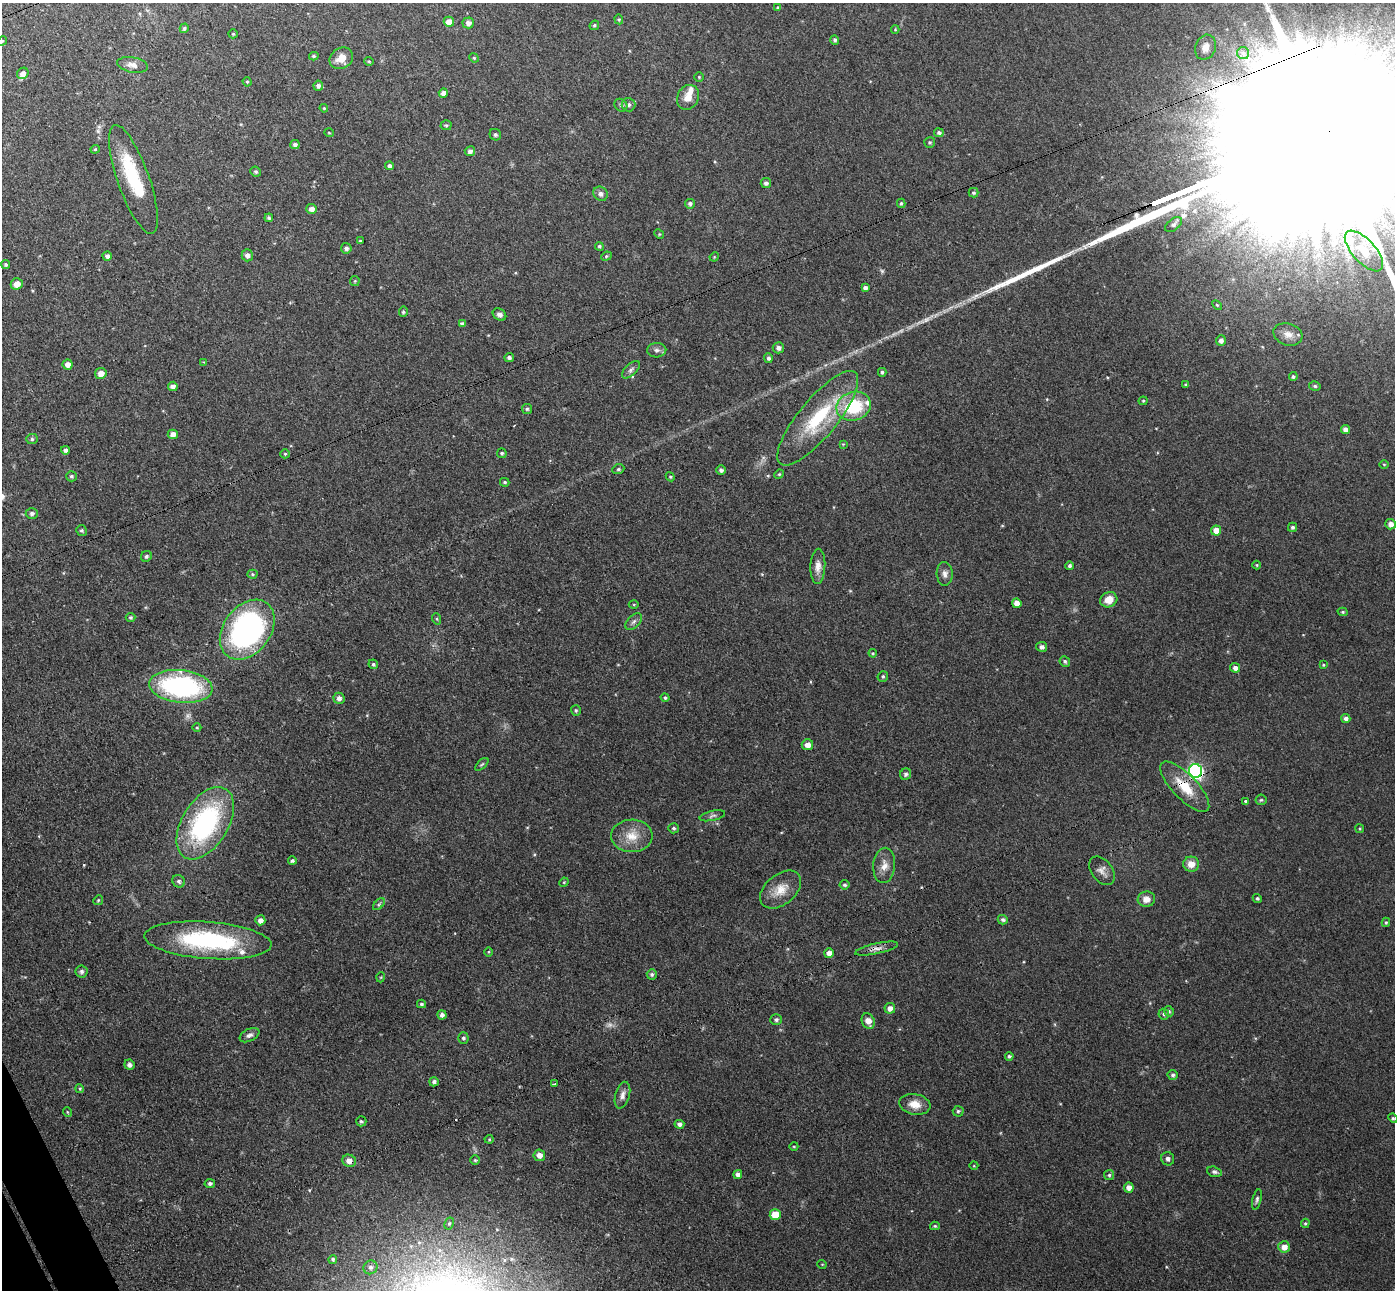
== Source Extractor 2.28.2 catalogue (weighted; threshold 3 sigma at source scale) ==
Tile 7 of 4 x 4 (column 3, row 2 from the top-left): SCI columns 2841-4233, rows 2756-4043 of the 5678 x 5642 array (HDU 1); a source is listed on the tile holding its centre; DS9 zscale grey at full resolution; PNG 1397 x 1292 px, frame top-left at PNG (2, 3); each listed source drawn as its Kron ellipse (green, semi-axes under 4 px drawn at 4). Shown black and unused: <1% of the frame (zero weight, under 3 of 4 exposures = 5% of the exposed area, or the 3 px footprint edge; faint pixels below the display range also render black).
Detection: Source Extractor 2.28.2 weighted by HDU 2 'WHT'; one run over the whole footprint, this tile lists its part. Background 0.0901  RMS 0.0082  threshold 0.0367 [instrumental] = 3 sigma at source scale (4.5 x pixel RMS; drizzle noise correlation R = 1.50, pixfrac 1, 0.05/0.05 arcsec/px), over >= 5 px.
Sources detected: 213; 1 too faint to see at this stretch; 1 inside a brighter object's white glare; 1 cosmic-ray / hot-pixel residue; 2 long thin detections or spike segments (spike, bleed or trail) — neither listed nor drawn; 4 inside a brighter listed object's ellipse — not listed separately; the other 204 listed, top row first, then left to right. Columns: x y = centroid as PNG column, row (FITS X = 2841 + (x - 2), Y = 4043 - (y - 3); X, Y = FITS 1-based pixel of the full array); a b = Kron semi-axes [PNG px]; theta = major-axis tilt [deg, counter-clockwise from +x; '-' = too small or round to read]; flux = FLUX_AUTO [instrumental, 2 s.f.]
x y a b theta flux
778 8 4 3 - 1.2
619 19 5 4 - 1
449 22 5 5 - 9.4
468 23 6 5 - 3.8
594 25 5 4 - 1.1
184 28 5 4 - 1.3
895 29 4 4 - 0.85
233 34 5 4 - 0.94
835 40 5 4 - 1.8
2 41 5 4 - 0.82
1205 47 13 10 67 7.9
1243 53 6 6 - 1.8
314 56 5 4 - 1.1
341 58 12 10 30 8.9
474 58 5 4 - 1.1
369 61 5 4 - 0.92
133 65 15 7 -11 5.6
23 73 6 5 - 4.3
699 77 4 4 - 0.88
247 82 5 4 - 1.1
318 86 5 5 - 2.5
443 93 4 4 - 3.6
688 97 13 10 62 8.6
621 105 7 5 -44 1.8
628 105 7 6 - 2.4
324 108 4 4 - 0.9
446 125 5 5 - 1.2
329 133 5 3 - 0.67
939 133 5 4 - 2.2
495 135 6 5 - 1.8
930 142 5 5 - 1.4
295 145 4 4 - 2.5
95 149 4 4 - 0.93
470 151 5 5 - 2.9
389 166 4 4 - 2
256 172 5 5 - 1.6
133 179 57 16 -70 51
766 183 5 5 - 2.6
973 193 5 5 - 1.4
600 194 7 7 - 3.1
901 203 4 4 - 1.3
690 204 5 5 - 1.9
311 209 5 5 - 4.4
269 218 4 3 - 1.5
1174 225 10 5 36 2.4
659 234 5 4 - 0.89
360 241 3 3 - 0.78
599 246 4 4 - 1.4
346 248 5 5 - 2.4
1364 251 25 11 -48 16
247 255 6 5 - 3.2
107 256 5 4 - 2.6
606 256 5 4 - 1.2
714 257 5 4 - 0.79
6 264 5 4 - 1.5
355 281 5 5 - 0.96
17 284 6 5 - 6.9
865 288 4 4 - 2.7
1217 305 6 3 -44 0.98
403 312 5 4 - 1.5
499 315 7 5 -35 2.8
462 324 4 4 - 2.7
1288 334 15 11 -17 6.3
1221 340 5 5 - 2.9
778 348 5 5 - 2.8
657 350 9 7 4 3.1
509 358 4 4 - 2.2
768 358 5 4 - 2.2
204 362 4 4 - 0.69
68 364 5 5 - 5
631 370 11 5 43 2.6
882 372 4 3 - 1.5
101 373 6 5 - 6.5
1293 376 4 4 - 1.5
1186 384 4 3 - 0.84
173 386 5 5 - 3.6
1315 386 6 4 -14 1.6
1143 401 4 4 - 0.89
854 406 17 14 19 44
527 409 5 5 - 1.4
818 418 59 19 50 59
1345 430 5 4 - 4.3
173 434 5 4 - 5.3
32 439 6 5 - 1.7
843 444 4 4 - 0.72
65 450 4 4 - 2.5
502 453 5 4 - 1.3
285 454 5 4 - 1
1384 464 5 3 - 0.8
618 469 6 4 22 1.4
721 470 5 4 - 2.4
779 474 5 4 - 1
71 476 5 5 - 1.8
670 477 5 4 - 0.92
505 482 5 4 - 1.1
32 513 6 5 - 2.3
1391 524 5 5 - 4.7
1292 527 5 4 - 1.8
1216 530 5 5 - 7.7
82 531 6 5 - 1.4
146 556 6 5 - 1.8
1257 565 4 4 - 0.86
818 566 17 7 88 6.5
1070 566 4 3 - 1.9
252 574 5 4 - 1
945 574 12 8 -86 4.1
1109 600 9 7 25 8.9
1017 603 5 4 - 5.8
634 605 5 3 - 0.84
1343 612 5 4 - 1.3
130 617 5 4 - 1.4
437 619 6 3 -71 1
634 622 10 6 45 2.6
247 630 33 23 52 230
1042 647 5 5 - 2.5
873 653 4 3 - 0.86
1065 661 5 5 - 1.7
373 664 5 4 - 1.4
1323 665 4 3 - 0.74
1235 668 5 4 - 3.5
883 676 5 5 - 1.5
181 686 32 16 -6 140
339 698 5 5 - 3.2
665 698 4 4 - 1.5
576 710 5 5 - 1.4
1346 718 4 4 - 3.3
197 727 4 3 - 0.72
807 745 6 5 - 5.8
482 764 8 4 44 1.3
1195 771 7 6 - 210
906 774 6 5 - 2.1
1185 787 33 12 -46 23
1261 800 5 5 - 1.4
1245 801 3 3 - 2.6
712 816 13 5 13 2.5
205 823 40 23 58 130
674 828 5 5 - 1.7
1360 829 4 3 - 0.84
632 836 21 16 1 15
292 861 4 4 - 1.9
1191 864 8 7 - 7.8
884 865 18 11 85 8.3
1102 871 16 10 -53 5.4
179 881 6 6 - 2.1
564 882 5 4 - 0.82
845 885 5 4 - 1.4
781 890 23 15 40 14
1257 898 5 4 - 1.4
1146 899 8 7 - 6.7
98 900 5 4 - 1
379 904 7 4 45 1.5
260 920 5 5 - 4.3
1003 920 5 4 - 1.9
1386 922 5 4 - 1.2
208 940 64 18 -4 110
877 949 22 5 12 4.9
488 952 4 3 - 0.73
829 953 5 5 - 5.1
82 971 6 6 - 2
652 974 5 5 - 1.6
381 977 5 3 - 0.71
421 1004 4 3 - 1.6
890 1008 5 5 - 4.5
1169 1011 5 4 - 1.3
1164 1014 5 5 - 1.7
442 1015 4 4 - 2.8
776 1020 6 5 - 2
868 1021 8 6 -66 6.4
250 1035 10 6 26 2.8
463 1038 5 5 - 1.6
1009 1056 4 4 - 1.5
129 1065 5 5 - 2.6
1173 1075 5 5 - 1.9
434 1082 5 4 - 2.7
554 1084 3 2 - 0.77
80 1089 4 3 - 0.89
622 1095 13 7 75 4.2
915 1104 16 10 -10 9.9
958 1111 5 5 - 1.5
67 1112 5 3 - 0.68
1393 1118 5 4 - 1.1
361 1121 5 5 - 1.4
679 1124 5 4 - 3
489 1139 4 4 - 0.88
794 1146 4 3 - 0.66
539 1155 6 5 - 5.3
1168 1159 7 6 - 2.7
475 1160 5 5 - 1.1
349 1161 7 6 - 5.5
974 1166 4 3 - 0.61
1214 1172 7 5 -16 2.1
738 1174 4 4 - 3.9
1109 1175 5 5 - 1.5
210 1184 5 4 - 1.9
1129 1187 5 5 - 4.8
1257 1199 10 4 77 2
775 1215 5 5 - 16
1305 1223 5 4 - 0.99
449 1224 6 4 63 1.4
935 1226 5 4 - 1
1284 1247 6 5 - 6.7
333 1259 4 4 - 1.5
822 1264 5 3 - 0.64
370 1267 7 6 - 3.1
Overlapping masked pixels (flux is a lower limit): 4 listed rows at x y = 1195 771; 1185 787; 877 949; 349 1161
Isophote crosses this tile's border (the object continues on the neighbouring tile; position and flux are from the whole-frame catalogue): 1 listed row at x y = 2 41